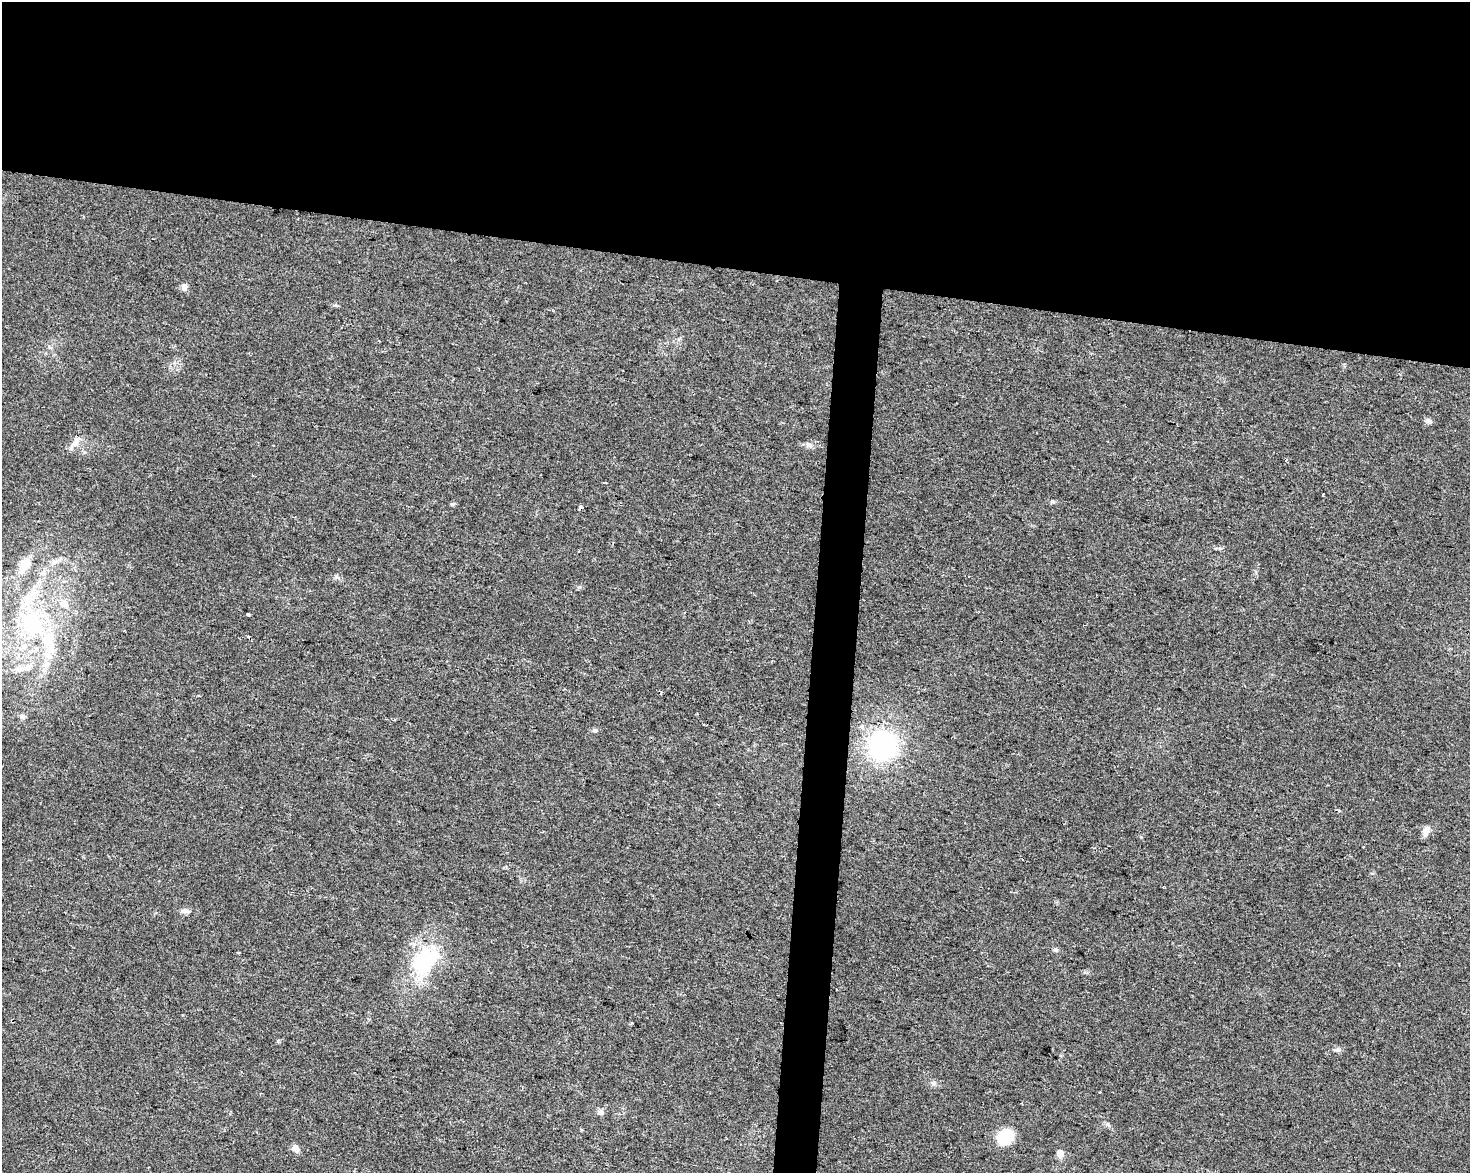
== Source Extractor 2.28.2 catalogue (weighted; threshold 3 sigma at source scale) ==
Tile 2 of 3 x 4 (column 2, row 1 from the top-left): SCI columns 1753-3220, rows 3514-4684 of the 4915 x 4692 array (HDU 1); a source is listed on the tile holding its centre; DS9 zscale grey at full resolution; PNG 1472 x 1175 px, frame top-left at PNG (2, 2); no overlay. Shown black and unused: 25% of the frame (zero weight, under 2 of 3 exposures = <1% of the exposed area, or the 3 px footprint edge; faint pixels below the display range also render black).
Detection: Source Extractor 2.28.2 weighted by HDU 2 'WHT'; one run over the whole footprint, this tile lists its part. Background 0.0211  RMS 0.0045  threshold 0.0201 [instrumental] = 3 sigma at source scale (4.5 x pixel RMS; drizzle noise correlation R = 1.50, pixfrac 1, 0.0396/0.0396 arcsec/px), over >= 5 px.
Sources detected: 37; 5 cosmic-ray / hot-pixel residue — not listed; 4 inside a brighter listed object's ellipse — not listed separately; the other 28 listed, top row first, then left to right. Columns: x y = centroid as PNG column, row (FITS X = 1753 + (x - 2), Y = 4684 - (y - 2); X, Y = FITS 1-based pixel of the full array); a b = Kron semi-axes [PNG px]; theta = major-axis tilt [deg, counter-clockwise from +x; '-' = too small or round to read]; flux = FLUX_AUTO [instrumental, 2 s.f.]
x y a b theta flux
184 287 10 7 84 2
1429 421 8 6 -36 1.5
75 442 18 8 54 3.3
809 445 8 4 -37 1.1
1286 460 3 3 - 0.72
605 483 3 3 - 1.8
581 507 4 3 - 2
55 562 11 6 17 2.1
25 565 21 12 65 8.1
64 604 14 11 -28 4.8
247 614 3 3 - 0.67
32 624 39 32 -60 49
20 669 15 8 7 3.8
21 716 8 7 - 1.2
595 730 7 5 -1 0.87
882 745 22 20 -79 69
1339 811 3 3 - 1.3
1426 831 13 7 68 3
1164 887 4 2 - 0.48
185 911 11 6 -1 1.9
1056 950 7 4 -6 0.87
425 961 42 27 54 39
1337 1050 9 5 7 1.2
933 1083 7 6 - 1.2
601 1113 8 7 - 1.3
1005 1137 15 13 47 17
295 1149 9 7 -44 2.8
1060 1153 10 8 -78 2.3
Unlisted compact peaks at least as high as the median listed source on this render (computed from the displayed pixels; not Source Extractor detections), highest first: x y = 452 504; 579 587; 278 1041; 1052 501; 1220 548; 336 576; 1108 1124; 336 305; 1141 837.